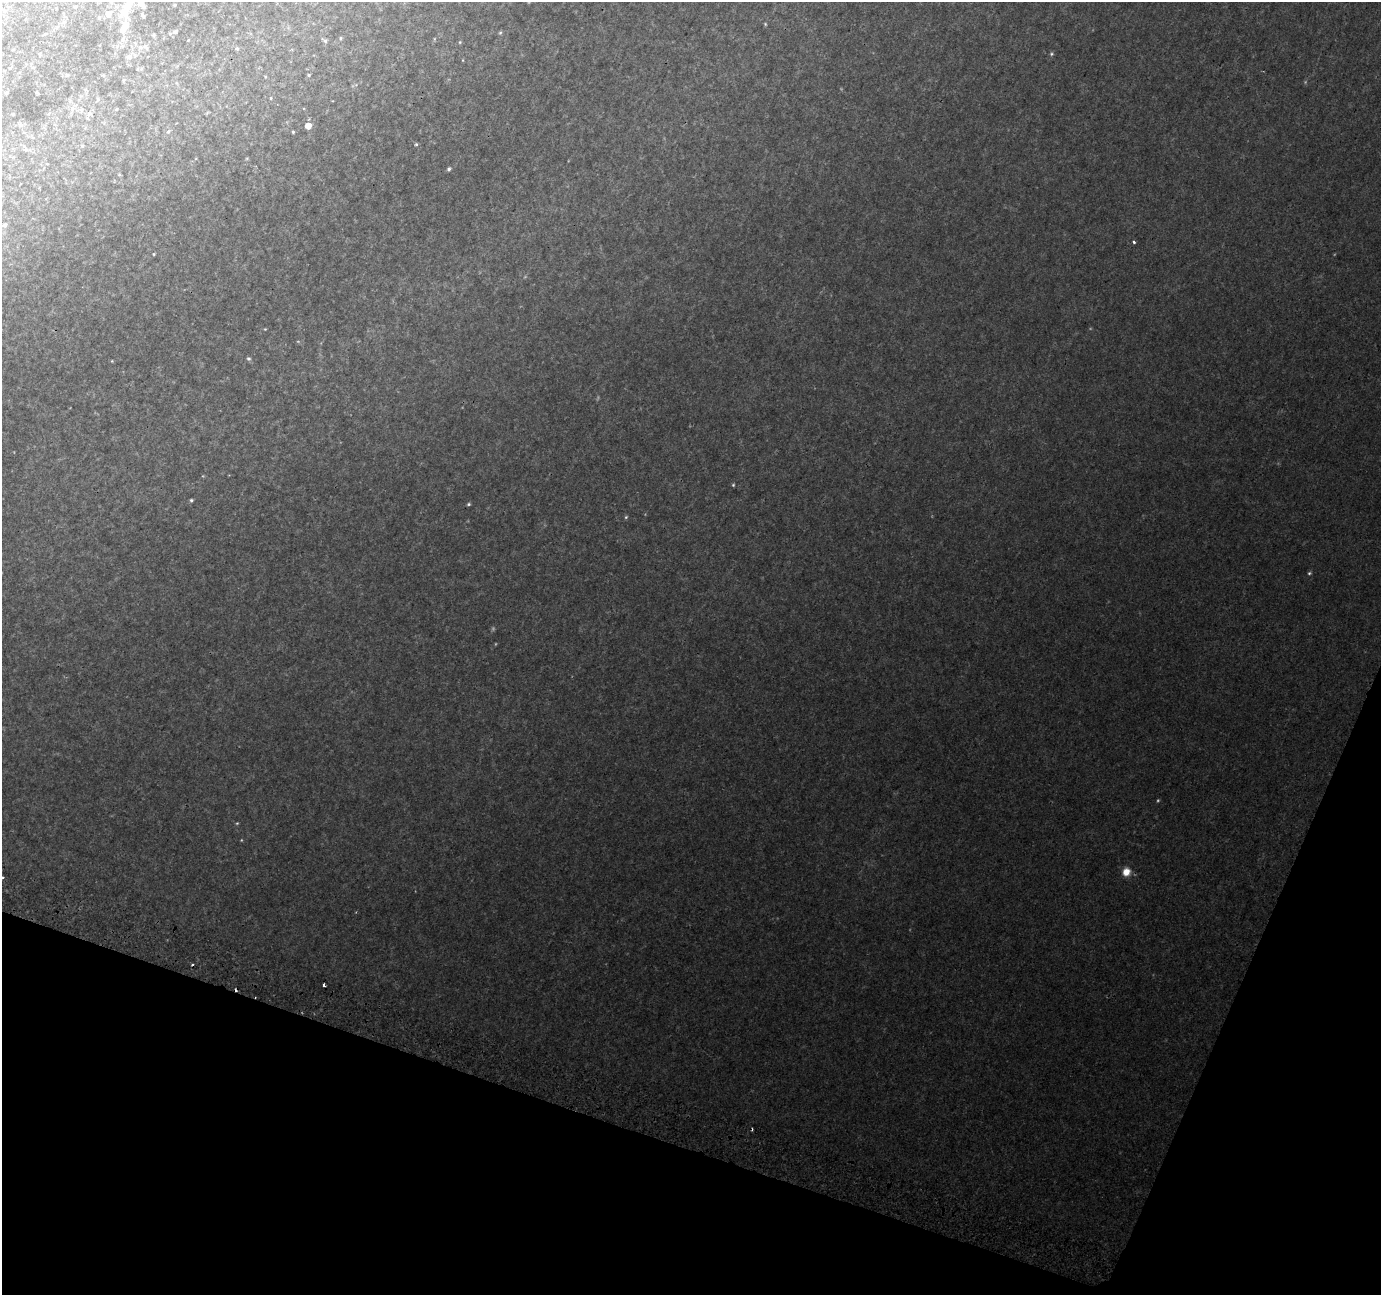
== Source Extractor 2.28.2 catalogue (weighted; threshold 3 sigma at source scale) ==
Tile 15 of 4 x 4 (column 3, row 4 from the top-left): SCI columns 2783-4161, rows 318-1610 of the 5557 x 5739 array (HDU 1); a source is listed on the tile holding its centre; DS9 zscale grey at full resolution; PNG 1383 x 1297 px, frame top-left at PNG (2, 2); no overlay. Shown black and unused: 17% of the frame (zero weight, under 2 of 3 exposures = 2% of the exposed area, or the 3 px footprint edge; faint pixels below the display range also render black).
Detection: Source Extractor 2.28.2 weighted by HDU 2 'WHT'; one run over the whole footprint, this tile lists its part. Background 0.0147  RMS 0.004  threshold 0.0178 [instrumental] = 3 sigma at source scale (4.5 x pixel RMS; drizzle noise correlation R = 1.50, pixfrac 1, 0.0396/0.0396 arcsec/px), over >= 5 px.
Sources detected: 76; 9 too faint to see at this stretch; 3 cosmic-ray / hot-pixel residue — not listed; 6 inside a brighter listed object's ellipse — not listed separately; the other 58 listed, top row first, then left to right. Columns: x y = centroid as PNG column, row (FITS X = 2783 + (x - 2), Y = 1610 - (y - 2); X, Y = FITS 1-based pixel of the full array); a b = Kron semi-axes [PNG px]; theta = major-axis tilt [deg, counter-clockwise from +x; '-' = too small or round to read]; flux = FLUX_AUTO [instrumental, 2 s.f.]
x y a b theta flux
175 5 3 2 - 0.37
75 7 5 4 - 0.66
123 14 23 14 42 7
143 15 6 3 -58 0.65
99 18 6 5 - 0.57
765 24 5 4 - 0.5
175 32 5 5 - 1.2
500 33 6 4 72 0.61
45 34 6 3 44 0.41
153 35 4 3 - 0.51
341 38 5 4 - 0.54
434 39 6 3 72 0.4
188 40 2 2 - 0.22
325 40 8 5 -32 1
460 42 4 4 - 0.45
122 46 7 6 - 1.2
140 47 7 6 - 1.4
237 48 5 5 - 0.55
13 50 3 2 - 0.31
1051 54 6 5 - 0.68
129 57 9 8 - 1.8
463 60 5 3 - 0.31
33 67 5 3 - 0.43
137 69 5 4 - 0.49
67 75 5 5 - 0.55
309 75 4 3 - 0.54
265 77 4 3 - 0.34
124 80 5 4 - 0.51
37 92 4 2 - 0.44
6 93 4 4 - 0.51
271 98 4 4 - 0.4
117 109 4 3 - 0.3
13 114 3 3 - 0.43
89 114 9 5 53 1.2
20 125 7 6 - 1
308 126 5 5 - 5.8
168 131 7 5 65 0.88
293 132 3 3 - 0.52
416 144 4 4 - 0.57
82 146 4 4 - 0.52
25 149 6 4 -41 0.71
449 169 5 4 - 0.97
119 175 5 3 - 0.35
4 225 6 5 - 1.2
1134 242 4 3 - 0.83
154 254 4 3 - 0.43
265 329 4 3 - 0.37
249 359 6 4 -40 0.91
112 361 4 4 - 0.39
733 485 5 4 - 0.53
191 500 4 4 - 0.76
469 504 5 3 - 0.66
626 517 5 5 - 0.58
1309 573 6 5 - 0.68
237 823 5 4 - 0.43
1126 872 9 9 - 5.5
2 878 3 3 - 0.97
324 985 4 3 - 1.1
Isophote crosses this tile's border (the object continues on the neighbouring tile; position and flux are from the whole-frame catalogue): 1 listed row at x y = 2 878
Unlisted compact peaks at least as high as the median listed source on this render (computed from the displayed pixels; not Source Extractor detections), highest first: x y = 1090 328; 247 158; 841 89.